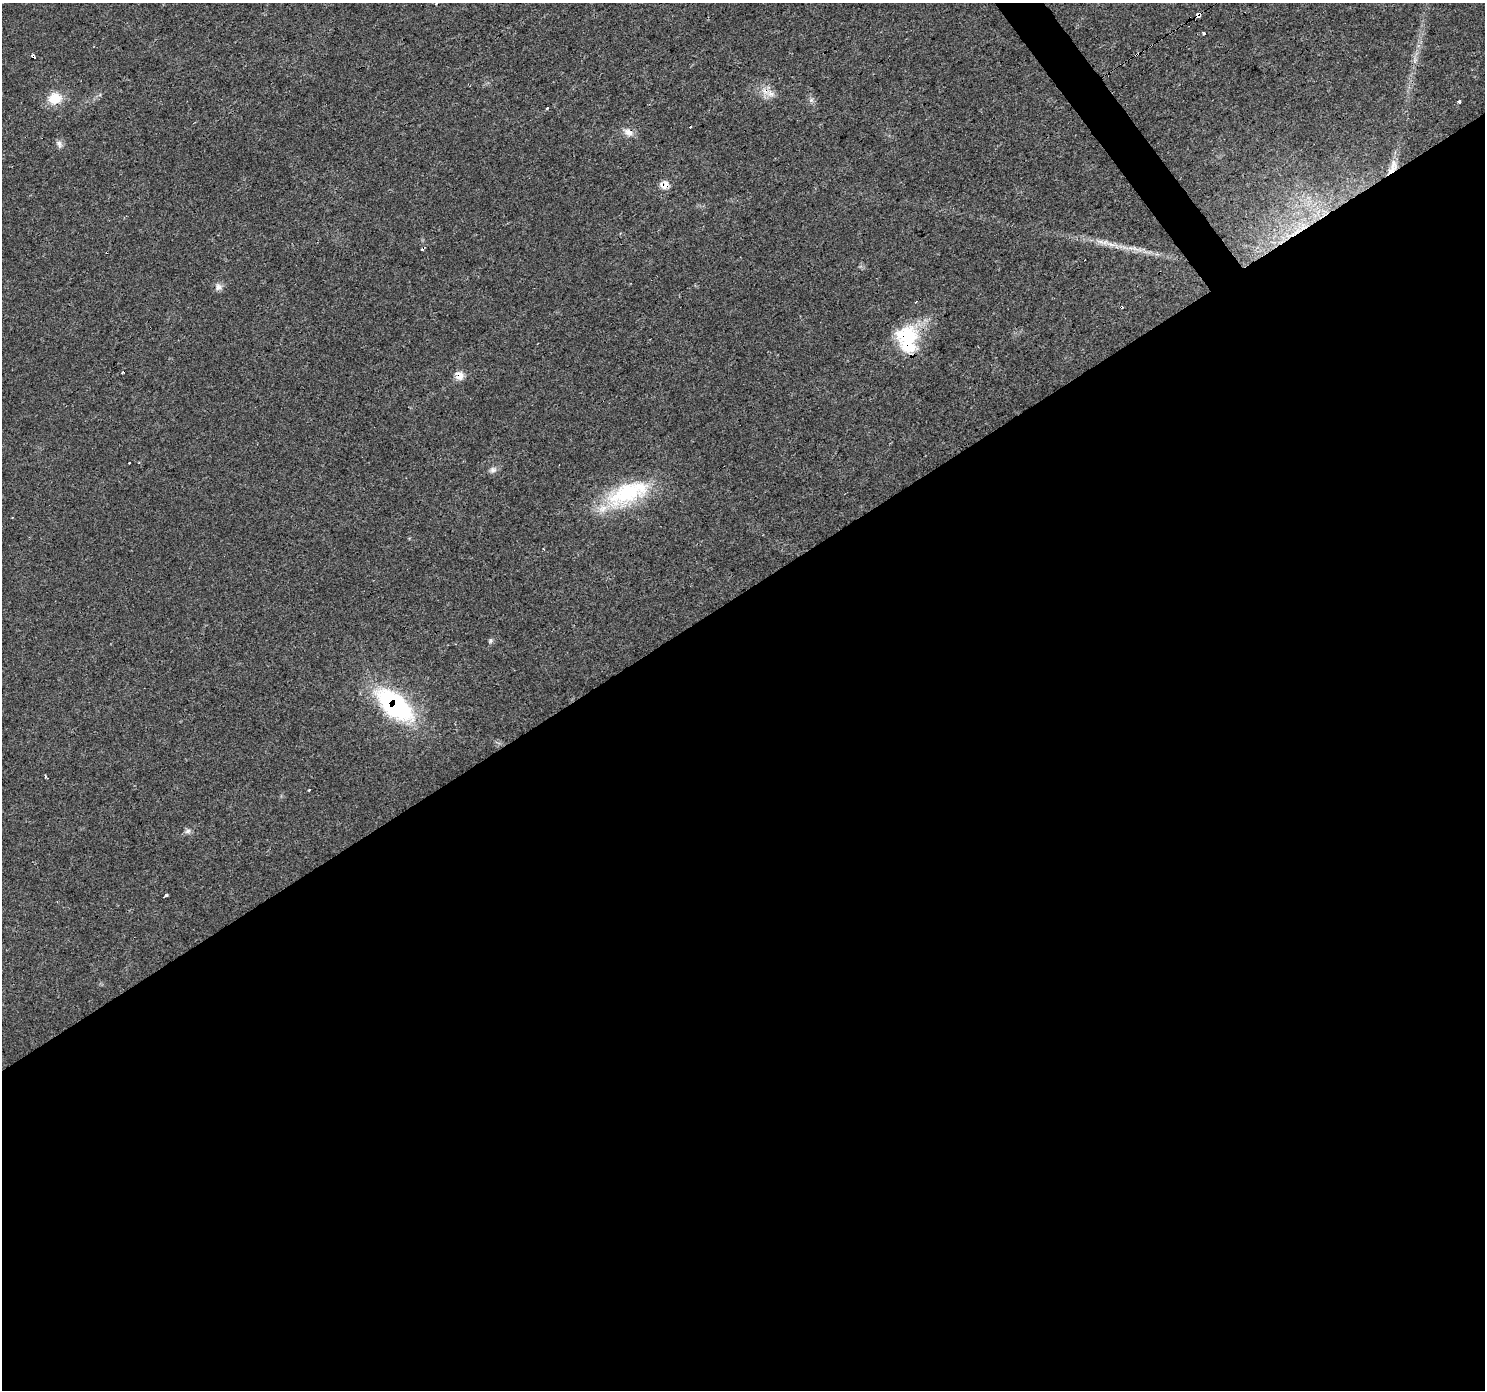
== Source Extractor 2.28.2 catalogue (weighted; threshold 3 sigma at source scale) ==
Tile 15 of 4 x 4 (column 3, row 4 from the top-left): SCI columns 2969-4451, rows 188-1575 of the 5935 x 5862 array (HDU 1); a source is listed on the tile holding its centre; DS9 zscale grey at full resolution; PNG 1487 x 1392 px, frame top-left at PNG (2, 3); no overlay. Shown black and unused: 58% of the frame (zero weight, under 3 of 4 exposures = <1% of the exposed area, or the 3 px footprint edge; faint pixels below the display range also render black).
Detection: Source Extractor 2.28.2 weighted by HDU 2 'WHT'; one run over the whole footprint, this tile lists its part. Background 0.0161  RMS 0.003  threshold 0.0136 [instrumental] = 3 sigma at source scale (4.5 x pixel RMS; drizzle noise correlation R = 1.50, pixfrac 1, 0.0396/0.0396 arcsec/px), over >= 5 px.
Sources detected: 38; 6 cosmic-ray / hot-pixel residue — not listed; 2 inside a brighter listed object's ellipse — not listed separately; the other 30 listed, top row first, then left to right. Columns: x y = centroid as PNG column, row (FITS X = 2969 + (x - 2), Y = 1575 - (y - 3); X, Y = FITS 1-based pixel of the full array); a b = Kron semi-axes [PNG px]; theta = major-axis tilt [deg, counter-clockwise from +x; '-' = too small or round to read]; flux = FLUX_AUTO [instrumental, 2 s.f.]
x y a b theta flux
436 3 3 3 - 0.84
1198 15 4 3 - 80
1204 34 3 3 - 1.8
33 56 4 3 - 2.3
770 93 14 10 -26 2.7
55 98 18 16 16 5.4
811 100 7 6 - 0.77
1459 102 3 3 - 2.4
546 108 3 3 - 1
628 132 14 9 -21 2.1
59 144 11 7 -69 1.2
1391 170 22 6 46 2.5
664 185 11 10 - 2.3
423 248 5 3 - 2.6
1133 248 25 4 -13 3.1
1085 260 2 2 - 0.3
218 287 10 9 - 1.4
915 302 3 2 - 0.23
907 335 28 23 6 17
123 372 3 3 - 0.76
459 375 12 11 - 2.4
493 470 10 7 4 1.1
627 493 60 25 21 25
12 517 3 2 - 0.49
490 641 7 6 - 0.61
395 705 38 20 -40 47
46 777 5 2 - 0.41
309 790 3 3 - 1.3
188 831 9 5 16 0.93
166 895 4 3 - 0.78
Overlapping masked pixels (flux is a lower limit): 10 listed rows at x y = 1198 15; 33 56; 770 93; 628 132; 1391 170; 664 185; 423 248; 907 335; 459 375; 395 705
Isophote crosses this tile's border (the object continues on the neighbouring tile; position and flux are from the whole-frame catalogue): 1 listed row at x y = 436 3